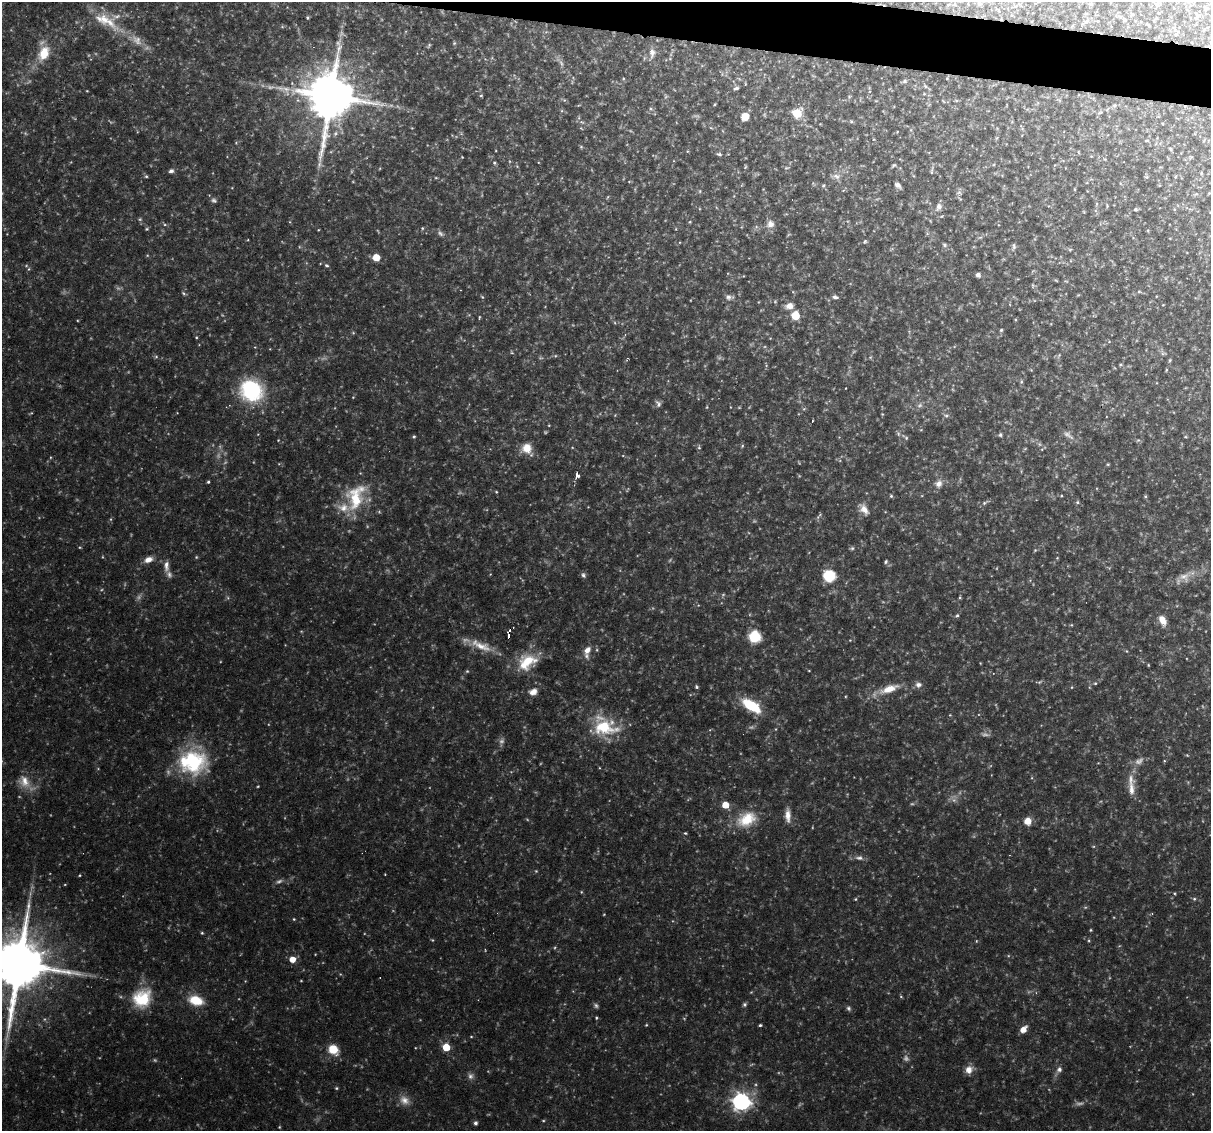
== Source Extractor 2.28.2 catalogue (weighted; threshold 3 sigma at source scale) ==
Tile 11 of 4 x 4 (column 3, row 3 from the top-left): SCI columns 2421-3629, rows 1242-2370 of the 4839 x 4860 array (HDU 1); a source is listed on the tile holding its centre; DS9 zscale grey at full resolution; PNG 1213 x 1133 px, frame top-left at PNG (2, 2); no overlay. Shown black and unused: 3% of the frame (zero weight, under 3 of 6 exposures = <1% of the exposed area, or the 3 px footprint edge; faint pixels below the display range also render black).
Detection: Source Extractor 2.28.2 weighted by HDU 2 'WHT'; one run over the whole footprint, this tile lists its part. Background 0.0523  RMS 0.0048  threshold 0.0198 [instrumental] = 3 sigma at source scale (4.09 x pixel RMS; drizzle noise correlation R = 1.36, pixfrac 0.8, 0.05/0.05 arcsec/px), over >= 5 px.
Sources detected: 329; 79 too faint to see at this stretch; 2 cosmic-ray / hot-pixel residue — not listed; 7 inside a brighter listed object's ellipse — not listed separately; the other 241 listed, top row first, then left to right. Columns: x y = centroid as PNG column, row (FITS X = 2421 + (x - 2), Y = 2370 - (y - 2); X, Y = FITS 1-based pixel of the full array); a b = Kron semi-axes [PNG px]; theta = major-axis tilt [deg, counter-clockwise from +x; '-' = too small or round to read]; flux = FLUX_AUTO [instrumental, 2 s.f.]
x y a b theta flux
979 3 8 6 -74 1.8
1091 4 4 4 - 0.52
1157 5 8 6 51 1.3
307 18 3 3 - 0.56
106 21 51 16 -31 18
1086 21 7 4 19 0.94
1148 25 5 3 - 0.56
1176 34 5 4 - 0.64
454 43 5 4 - 0.63
429 45 7 4 69 0.65
44 53 20 13 63 11
652 53 16 8 84 4
561 63 14 4 -57 2
947 78 3 3 - 0.34
905 81 5 5 - 1.2
925 86 7 4 -36 0.85
736 88 9 5 27 1.2
87 91 3 2 - 0.33
481 95 4 4 - 0.55
330 97 16 14 84 2900
849 97 5 5 - 0.6
564 100 5 5 - 0.66
956 101 6 4 -1 0.48
715 104 4 3 - 0.41
1115 105 5 5 - 0.85
650 108 7 6 - 1.1
1107 109 8 3 45 0.57
1100 112 6 3 19 0.67
797 113 6 5 - 33
745 117 8 7 - 6.3
582 122 8 5 -24 1.2
851 122 6 4 -47 0.76
1163 124 4 2 - 0.33
412 128 3 3 - 0.32
711 128 6 3 -19 0.53
897 132 3 3 - 0.3
461 133 6 4 -20 0.59
997 138 6 4 87 0.59
1146 140 6 3 1 0.58
236 143 6 4 1 0.5
581 147 5 5 - 0.59
1170 149 6 4 -61 0.6
687 151 4 4 - 0.47
1078 152 5 3 - 0.42
719 154 7 4 -14 1
462 157 3 3 - 0.32
1191 157 5 5 - 0.6
494 163 6 5 - 0.79
894 165 6 4 29 0.76
517 166 5 4 - 0.6
745 166 6 3 72 0.54
932 170 14 3 80 1
171 171 6 5 - 1.5
1201 173 5 3 - 0.56
146 176 5 5 - 0.71
836 176 15 9 -5 3.5
1146 177 6 4 -19 0.74
1175 177 6 4 72 0.6
436 178 5 3 - 0.44
629 182 5 3 - 0.4
823 185 6 5 - 0.7
898 185 7 4 -47 1.9
1075 189 4 3 - 0.39
700 191 5 5 - 0.67
959 193 9 6 -22 1.3
1209 193 5 4 - 0.47
607 197 6 3 69 0.48
1097 204 6 4 88 0.71
1107 205 6 4 -72 0.55
939 207 12 8 63 2.5
1136 209 5 5 - 0.85
1174 209 5 4 - 0.5
690 222 5 4 - 0.47
165 224 6 4 -28 0.81
770 224 12 11 - 3.7
422 228 5 4 - 0.59
147 229 5 4 - 0.69
318 230 4 2 - 0.33
1148 230 5 4 - 0.45
980 237 6 4 1 0.76
1170 238 3 2 - 0.31
865 241 6 4 58 0.74
944 245 7 6 - 1
1013 247 13 6 77 1.6
1070 250 5 5 - 0.58
147 255 5 5 - 0.51
376 257 6 5 - 7.8
327 266 6 5 - 0.93
29 269 5 5 - 0.69
978 275 5 4 - 1.9
1056 280 6 3 -20 0.48
1066 281 6 3 -18 0.51
1033 285 7 5 -89 0.78
793 292 5 3 - 0.47
1139 292 6 5 - 0.81
184 293 7 5 -32 0.88
1156 296 4 2 - 0.3
482 297 5 4 - 0.53
729 297 12 7 -1 2.1
835 297 7 5 -12 1.5
1163 305 3 2 - 0.31
789 306 9 7 12 3.9
795 316 7 6 - 10
479 318 5 3 - 0.52
1015 320 5 3 - 0.49
1001 330 4 4 - 0.72
196 337 4 3 - 0.46
512 352 6 4 -45 0.56
1163 353 9 6 -33 1.3
1059 355 8 4 59 0.96
555 356 5 4 - 0.55
156 357 5 5 - 0.67
627 359 5 3 - 0.59
1170 360 6 4 72 0.59
1120 364 5 4 - 0.59
1166 370 5 3 - 0.46
1021 382 7 5 -90 0.87
251 390 29 26 -32 41
353 397 4 3 - 0.36
658 403 9 6 -65 1.6
229 405 4 3 - 0.35
707 407 5 3 - 0.43
882 414 4 3 - 0.4
615 415 4 4 - 0.41
946 415 9 6 -26 1.4
549 425 4 3 - 0.4
1000 435 5 5 - 0.96
1068 435 18 8 -38 3
414 437 4 4 - 0.67
905 437 14 4 -37 1.2
1185 437 5 3 - 0.45
1138 440 6 5 - 0.78
1039 444 6 4 -89 0.83
742 446 5 3 - 0.53
572 447 5 3 - 0.4
699 447 8 5 -82 0.9
527 448 13 12 - 7.4
1025 449 5 3 - 0.44
1108 464 4 4 - 0.53
578 476 6 5 - 2.1
208 482 3 3 - 0.78
938 483 12 10 65 3.5
496 492 4 3 - 0.49
891 496 5 4 - 0.67
1061 496 5 3 - 0.44
1145 496 4 3 - 0.6
356 497 39 24 69 27
1077 502 5 5 - 0.75
985 503 11 5 31 1.3
864 509 14 8 -51 4.3
819 516 11 3 55 0.89
852 548 6 5 - 0.88
1035 550 5 4 - 0.5
196 557 5 4 - 0.53
1057 558 5 3 - 0.44
148 559 11 7 23 3.8
886 562 5 5 - 0.91
166 566 16 7 89 3.3
490 574 4 4 - 0.38
583 575 7 5 -51 1.2
829 576 7 7 - 36
1184 577 19 13 20 5.6
960 597 4 3 - 0.63
228 598 6 4 -47 0.74
698 605 4 4 - 0.4
957 615 6 5 - 0.97
1162 620 12 7 -63 5.3
1071 625 4 4 - 0.46
509 635 5 3 - 4.6
754 637 8 7 - 26
850 640 4 3 - 0.34
481 646 36 10 -20 9.9
587 650 11 8 56 3.8
1126 651 4 4 - 0.46
528 661 28 17 -5 14
980 663 4 3 - 0.32
1148 665 3 3 - 0.4
467 671 5 5 - 0.62
809 671 4 3 - 0.35
1039 682 9 4 9 0.84
1095 683 5 4 - 0.67
918 685 9 8 - 2.2
697 687 4 4 - 0.78
1072 687 5 3 - 0.42
889 689 28 9 20 9.1
533 692 11 8 19 3.9
751 706 19 9 -33 22
950 715 4 3 - 0.38
605 727 34 23 1 26
1187 755 5 3 - 0.45
193 761 34 33 - 45
1164 761 4 3 - 0.45
24 781 22 15 -53 8.9
258 786 3 3 - 0.45
1131 789 26 9 88 6.1
725 805 5 5 - 11
788 815 16 7 -87 4.1
747 819 26 18 26 16
1028 821 8 7 - 5.2
685 833 4 3 - 0.53
1093 846 5 3 - 0.49
859 858 12 7 -6 2.3
536 871 5 5 - 0.54
385 874 3 2 - 0.31
80 875 4 3 - 0.47
65 884 4 3 - 0.38
581 892 4 4 - 0.44
1174 893 4 3 - 0.47
855 899 4 4 - 0.51
1194 899 5 5 - 0.81
604 914 3 2 - 0.36
294 919 4 4 - 0.51
1091 930 4 3 - 0.49
202 933 4 4 - 0.59
1089 940 5 4 - 0.57
976 941 5 3 - 0.42
555 947 5 3 - 0.49
292 959 6 6 - 5.1
19 964 18 15 81 4000
901 996 4 4 - 0.5
142 998 24 21 49 21
196 1000 14 9 -14 14
744 1004 6 5 - 0.95
596 1005 7 5 -27 1.1
849 1008 7 6 - 1.1
596 1018 4 3 - 0.55
646 1025 3 3 - 0.47
760 1025 4 3 - 0.72
1023 1030 6 5 - 5.9
471 1037 4 3 - 0.43
446 1047 5 5 - 14
333 1049 9 8 - 12
969 1070 10 9 - 4
1059 1070 10 7 57 2
471 1076 9 9 - 2
336 1088 5 4 - 0.59
404 1100 15 12 -43 4.7
741 1101 7 7 - 230
543 1121 4 4 - 0.49
475 1123 5 4 - 1.5
279 1127 4 4 - 0.48
Overlapping masked pixels (flux is a lower limit): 1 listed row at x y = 509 635
Isophote crosses this tile's border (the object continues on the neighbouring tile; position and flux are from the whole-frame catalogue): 3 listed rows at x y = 979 3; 1157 5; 19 964